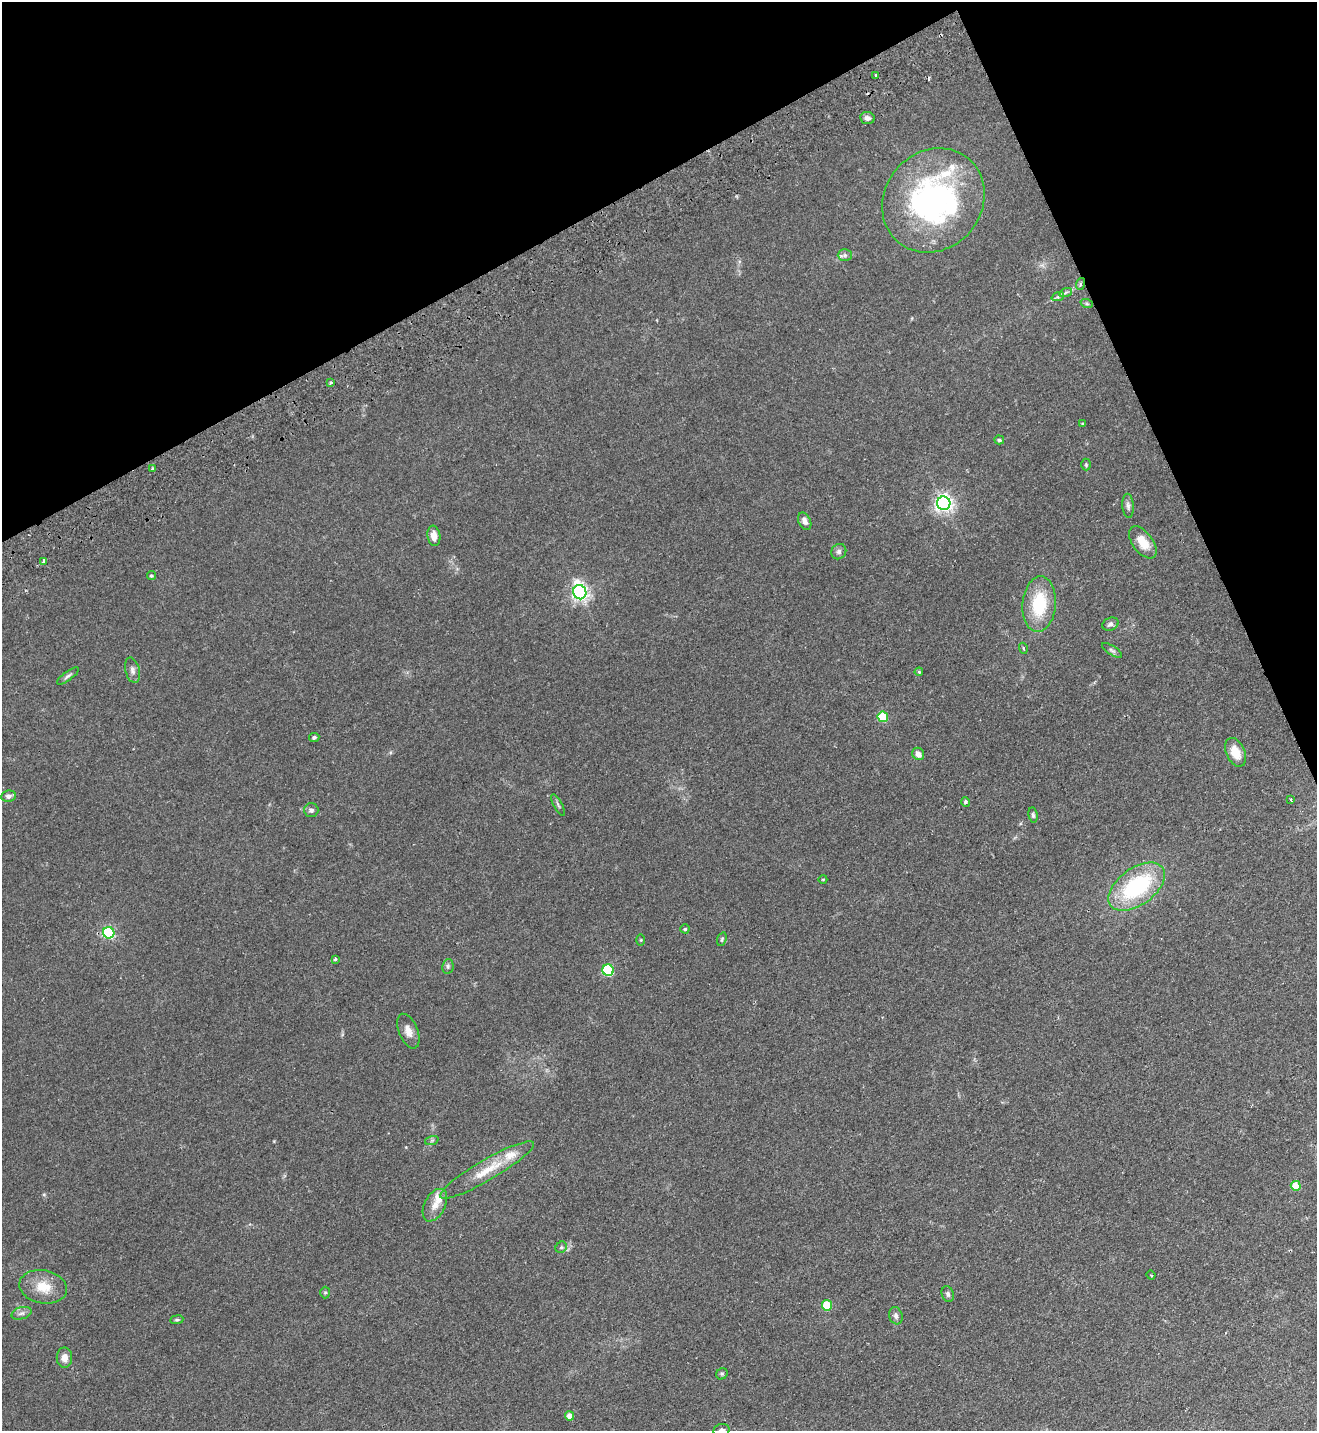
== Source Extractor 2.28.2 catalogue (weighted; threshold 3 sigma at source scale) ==
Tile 3 of 4 x 4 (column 3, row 1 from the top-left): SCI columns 2815-4129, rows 4339-5767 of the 5763 x 5819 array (HDU 1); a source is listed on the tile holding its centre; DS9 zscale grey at full resolution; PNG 1319 x 1433 px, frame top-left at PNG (2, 2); each listed source drawn as its Kron ellipse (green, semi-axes under 4 px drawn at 4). Shown black and unused: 22% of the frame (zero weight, under 2 of 3 exposures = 3% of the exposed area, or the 3 px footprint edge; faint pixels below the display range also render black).
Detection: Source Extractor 2.28.2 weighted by HDU 2 'WHT'; one run over the whole footprint, this tile lists its part. Background 0.0836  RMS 0.0085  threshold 0.0382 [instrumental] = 3 sigma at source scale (4.5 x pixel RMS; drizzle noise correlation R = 1.50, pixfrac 1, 0.05/0.05 arcsec/px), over >= 5 px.
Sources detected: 70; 2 cosmic-ray / hot-pixel residue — neither listed nor drawn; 2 inside a brighter listed object's ellipse — not listed separately; the other 66 listed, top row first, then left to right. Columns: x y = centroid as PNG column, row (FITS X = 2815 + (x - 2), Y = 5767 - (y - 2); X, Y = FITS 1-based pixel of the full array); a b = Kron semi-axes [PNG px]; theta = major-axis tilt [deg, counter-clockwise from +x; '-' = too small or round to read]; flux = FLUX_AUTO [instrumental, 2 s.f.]
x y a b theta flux
876 75 3 3 - 1.8
867 118 7 6 - 3
933 200 55 48 50 220
845 255 7 6 - 2.3
1080 284 6 3 71 1.2
1066 292 6 4 20 1.5
1058 296 6 4 20 1.5
1087 304 6 4 -18 1.1
331 383 3 3 - 1.8
1083 424 3 3 - 0.97
999 440 5 4 - 1.6
1086 465 6 5 - 1.1
152 468 3 2 - 1.1
944 503 7 6 - 380
1128 506 12 5 -86 2.6
805 521 9 6 -63 4.2
434 536 10 6 -82 5.7
1143 542 18 10 -53 14
839 552 8 7 - 2.5
44 561 3 3 - 3
151 576 4 4 - 1.2
580 592 7 6 - 300
1039 604 28 16 85 40
1110 624 8 6 21 2.4
1023 648 5 3 - 0.86
1112 650 11 4 -32 2
132 670 13 7 -76 3.5
919 672 4 4 - 1.1
68 676 13 4 36 2.3
883 717 5 5 - 35
314 737 5 4 - 2
1235 752 15 9 -65 14
918 754 6 5 - 5.7
8 796 7 5 9 2.7
1291 800 3 2 - 0.81
965 802 5 4 - 1.9
558 805 12 3 -62 1.6
311 810 7 7 - 2.7
1033 815 7 4 -82 1.6
823 879 4 3 - 0.64
1137 887 32 18 36 82
685 929 4 4 - 0.97
109 933 6 5 - 100
722 939 7 4 72 1.2
641 940 5 3 - 0.77
335 959 3 3 - 2.4
448 966 7 5 78 1.8
608 970 6 5 - 78
408 1031 18 9 -68 6.8
432 1140 7 4 19 1.3
487 1170 54 10 30 23
1296 1186 5 5 - 22
435 1205 17 10 63 8.2
561 1247 6 5 - 1.5
1151 1275 4 3 - 0.8
43 1287 24 16 -11 18
325 1293 6 5 - 1.2
948 1294 8 6 -72 2.2
827 1305 5 5 - 35
21 1313 10 6 17 2.9
896 1316 9 6 -72 3
177 1320 6 4 7 1.2
64 1358 10 8 -90 6.4
722 1374 6 5 - 1.3
570 1416 4 4 - 7.7
722 1430 8 6 16 3
Overlapping masked pixels (flux is a lower limit): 1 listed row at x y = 1080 284
Isophote crosses this tile's border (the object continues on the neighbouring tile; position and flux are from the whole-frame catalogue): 1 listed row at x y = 722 1430